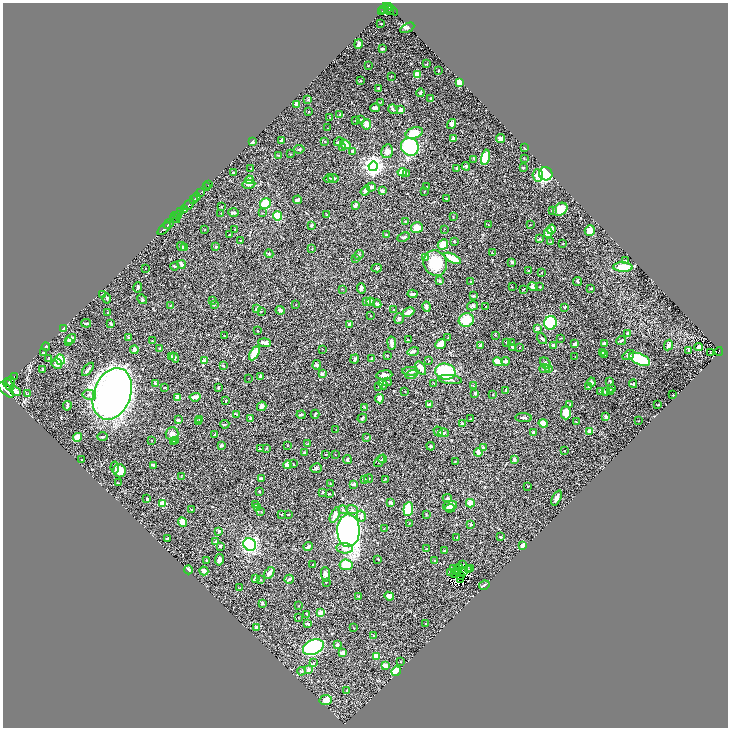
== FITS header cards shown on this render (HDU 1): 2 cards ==
NAXIS1  =                 1451
NAXIS2  =                 1451

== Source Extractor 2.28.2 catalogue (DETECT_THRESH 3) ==
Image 1451 x 1451 px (HDU 1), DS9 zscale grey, zoomed out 1/2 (1 PNG px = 2 x 2 image px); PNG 730 x 730 px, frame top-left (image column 2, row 1450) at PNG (3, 3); each listed source drawn as its Kron ellipse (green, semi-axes under 4 px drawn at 4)
Background 0.425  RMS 0.017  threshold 0.0503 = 3 sigma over >= 5 px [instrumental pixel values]
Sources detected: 466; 23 cannot appear on this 1/2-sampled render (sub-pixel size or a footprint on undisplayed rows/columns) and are neither listed nor drawn; the other 443 listed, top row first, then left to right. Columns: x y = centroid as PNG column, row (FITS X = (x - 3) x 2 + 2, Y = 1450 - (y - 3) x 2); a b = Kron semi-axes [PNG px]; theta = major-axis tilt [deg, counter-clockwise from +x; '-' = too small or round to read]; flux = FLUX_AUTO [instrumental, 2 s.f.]
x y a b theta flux
388 6 4 2 - 240
384 9 2 2 - 26
388 9 3 2 - 99
391 9 9 4 -35 160
390 11 2 1 - 47
381 12 4 2 - 130
381 24 3 2 - 1.8
407 28 7 4 29 4.5
359 44 5 3 - 10
382 49 3 2 - 3.3
427 64 2 2 - 1.7
368 66 2 1 - 1.6
438 71 2 2 - 2
417 75 3 3 - 59
391 76 2 2 - 1.1
361 81 3 2 - 1.8
459 82 4 3 - 51
378 88 3 3 - 2.1
420 93 4 2 - 6.2
431 98 3 2 - 5.3
308 100 3 3 - 2.7
380 103 3 2 - 1.1
296 104 4 3 - 19
375 108 5 3 - 13
393 109 5 3 - 5.8
401 110 3 3 - 13
309 111 3 2 - 1.1
340 115 4 3 - 6.5
330 117 2 2 - 1.2
360 119 3 2 - 1.9
355 121 3 2 - 1.7
366 124 5 5 - 18
452 124 5 4 - 9.9
328 128 3 1 - 0.9
414 133 9 5 18 56
454 138 3 3 - 16
500 139 5 3 - 12
282 140 3 2 - 9.8
252 142 4 3 - 9
325 142 2 2 - 1.9
339 142 5 2 - 4.9
345 144 6 4 -40 22
410 147 9 8 - 260
342 148 3 3 - 2.4
524 148 3 2 - 1.9
299 149 5 3 - 4.7
352 151 4 3 - 5.1
387 151 7 5 78 16
290 154 2 2 - 1.1
278 155 3 2 - 2.3
485 157 7 4 77 110
524 158 3 2 - 1.8
474 159 3 2 - 1.3
373 166 5 4 - 1700
466 166 4 3 - 3.9
251 168 3 1 - 1.5
457 168 4 2 - 2.6
523 168 2 2 - 4.6
402 172 4 4 - 31
233 173 2 2 - 3
407 173 3 3 - 3.4
546 174 7 6 - 270
538 175 6 5 - 23
334 178 5 2 - 3.4
329 179 5 3 - 5.4
249 180 4 4 - 14
249 184 6 3 9 6.8
208 185 2 1 - 8.5
206 186 2 1 - 34
371 187 5 4 - 9.8
427 187 2 2 - 1.8
365 191 5 3 - 10
382 191 4 3 - 7.7
424 191 3 2 - 1.1
200 193 3 1 - 130
196 197 4 2 - 480
446 199 3 2 - 3.1
193 200 2 2 - 160
297 200 4 3 - 5.8
265 204 6 5 - 110
189 205 6 2 45 900
356 205 3 2 - 10
221 206 2 2 - 1.3
560 209 8 6 34 34
184 210 4 3 - 370
552 211 3 3 - 2.9
181 212 3 1 - 230
234 212 5 3 - 3.9
262 213 3 2 - 1.6
221 214 2 2 - 1.3
178 215 4 2 - 380
326 215 3 2 - 2.1
278 216 4 4 - 79
175 217 6 2 -56 120
453 217 3 2 - 1.6
174 219 2 1 - 64
405 222 3 2 - 3
169 224 6 2 45 940
530 224 2 1 - 0.98
312 225 3 2 - 4.5
488 225 2 2 - 1.5
417 227 6 5 - 29
164 229 8 2 42 510
235 229 2 2 - 1.2
444 229 3 2 - 1.1
551 229 5 3 - 26
205 230 2 1 - 0.98
590 231 5 5 - 29
548 233 5 4 - 29
229 234 3 2 - 1.4
386 234 3 2 - 3.4
404 237 6 3 25 6.4
540 239 4 2 - 2
241 241 3 2 - 2.4
454 241 4 2 - 2.4
551 242 3 2 - 1.6
443 244 5 5 - 33
563 244 2 2 - 1.6
181 247 5 3 - 5.5
184 247 4 3 - 14
216 247 3 2 - 4.4
312 249 3 2 - 2
492 253 3 2 - 2.1
269 254 4 3 - 3.2
359 255 5 2 - 3.1
425 257 3 2 - 2.6
453 258 9 3 -27 51
356 259 3 3 - 4.4
625 260 3 3 - 2.1
512 262 3 3 - 4.6
435 263 13 11 -62 110
181 264 4 2 - 16
175 266 4 3 - 3.9
623 267 10 4 -2 66
145 268 2 1 - 1.4
376 268 5 3 - 3.2
529 270 3 2 - 2.2
542 272 2 2 - 1.8
440 281 3 3 - 3.6
471 281 3 2 - 1.3
578 281 4 3 - 4.5
138 287 5 3 - 4.8
512 287 3 2 - 1.5
533 287 5 3 - 8.6
540 287 2 2 - 3
361 288 5 3 - 11
342 289 2 2 - 1.3
591 289 3 2 - 2.3
523 290 4 2 - 2.9
103 294 3 3 - 2.8
413 294 5 3 - 8.5
473 296 4 2 - 4.7
107 299 5 3 - 5
142 299 5 2 - 2.6
212 300 3 2 - 2.1
366 301 3 3 - 14
370 302 4 3 - 4.6
296 304 3 2 - 1.5
377 304 4 3 - 5.6
170 305 3 2 - 1.4
214 305 2 2 - 3.4
472 306 6 4 16 6.5
486 306 2 2 - 1.1
427 307 5 3 - 9.1
564 307 3 2 - 2.4
256 309 3 2 - 9.8
280 310 4 3 - 6.5
393 310 2 2 - 3.1
261 312 3 2 - 1.3
408 312 6 3 25 25
108 313 2 1 - 1.8
370 316 2 2 - 0.99
399 319 5 4 - 8.2
466 320 7 6 - 61
86 323 5 2 - 3.7
550 323 7 6 - 300
110 324 4 2 - 4
350 325 3 3 - 7.5
537 328 3 3 - 10
63 329 3 2 - 8.5
258 331 3 2 - 1.3
627 333 2 2 - 3.2
224 335 2 1 - 0.84
495 335 2 2 - 1.1
129 337 4 3 - 4.5
448 338 3 2 - 2.7
561 338 2 2 - 1.4
71 339 5 3 - 12
542 339 6 2 -53 4.7
408 340 3 2 - 1.1
621 340 5 2 - 6.2
69 341 4 3 - 12
153 341 2 2 - 2
506 342 4 1 - 1
265 343 6 3 -6 14
392 343 6 2 -82 18
512 343 3 2 - 1.2
441 344 6 4 39 36
575 344 4 3 - 8.9
605 344 4 3 - 10
480 345 3 2 - 4
668 345 5 3 - 13
554 346 3 2 - 14
46 347 4 2 - 2.2
513 347 4 3 - 7.8
699 347 4 3 - 14
520 348 2 1 - 0.93
160 349 3 2 - 2.8
322 349 2 1 - 1.4
134 350 4 3 - 9.1
413 351 6 3 18 8
689 351 4 2 - 7.5
719 351 4 2 - 75
602 352 2 2 - 1.9
43 353 3 2 - 3
254 353 8 3 58 62
711 353 3 1 - 4.6
605 354 2 2 - 3.1
387 355 3 2 - 1.9
628 355 6 4 35 7.3
171 356 3 3 - 3.6
174 357 5 3 - 4
575 357 2 2 - 0.87
49 359 3 2 - 1.9
355 359 4 3 - 6.1
372 359 3 3 - 8.5
640 359 11 5 -23 240
60 360 5 4 - 65
204 361 2 2 - 37
429 361 2 2 - 1.4
506 361 4 3 - 6.4
498 362 5 3 - 27
545 363 6 4 -50 8.3
57 364 5 5 - 13
317 365 5 4 - 4.3
223 366 3 2 - 3.7
421 368 7 4 -59 15
544 368 5 3 - 3.5
549 368 2 2 - 15
88 369 8 3 49 8.4
43 370 3 2 - 3.8
410 371 8 3 -3 14
445 372 10 8 -13 180
322 374 4 3 - 8.6
384 375 8 4 6 15
412 375 6 3 17 5.1
14 376 3 1 - 87
260 376 4 2 - 4.4
249 378 2 1 - 0.96
450 380 12 4 -5 12
11 381 5 3 - 1200
610 381 3 2 - 3.8
387 382 4 3 - 3.2
591 382 4 3 - 6.8
434 383 2 2 - 1.4
155 384 3 2 - 5.1
383 384 5 4 - 8.9
633 384 4 3 - 4.4
8 385 7 3 -54 1100
473 386 3 3 - 2.3
589 386 3 2 - 2.8
218 387 4 2 - 3.9
379 387 3 2 - 1.8
165 388 3 2 - 2.1
612 389 4 2 - 2.5
6 390 10 5 -44 2300
506 390 3 3 - 2.6
15 391 5 3 - 20
405 391 2 1 - 0.75
600 391 3 3 - 1.8
610 391 3 2 - 2
605 392 3 3 - 4.5
475 393 3 2 - 7.7
28 394 3 2 - 1.3
112 394 27 18 69 2500
89 395 7 5 -9 9.7
492 395 2 2 - 1.4
673 395 2 1 - 1.3
178 397 3 3 - 20
195 397 6 3 7 22
379 399 4 3 - 15
226 401 2 2 - 1.7
570 404 3 2 - 1.7
429 405 3 3 - 11
658 405 3 2 - 3.1
67 406 5 2 - 6.5
262 406 5 4 - 12
364 407 3 2 - 2
566 413 6 5 - 44
237 414 4 2 - 2.2
315 414 4 2 - 3.4
301 415 4 2 - 4.4
606 417 3 3 - 13
362 418 5 3 - 4.8
523 418 8 2 -2 6.9
200 419 3 3 - 2
251 419 4 3 - 4.6
470 419 3 2 - 2.5
178 420 4 2 - 8.4
199 421 3 3 - 2.2
639 421 2 1 - 0.76
576 422 2 2 - 1.4
543 423 4 3 - 35
225 424 4 2 - 2.1
462 424 2 2 - 32
336 430 3 2 - 1
590 431 4 3 - 17
438 432 5 3 - 5.5
443 433 5 3 - 4.2
533 433 4 3 - 9.6
172 434 7 6 - 13
215 434 4 2 - 3
77 437 4 4 - 28
103 437 5 2 - 4.3
366 438 3 2 - 1.8
151 440 2 1 - 0.92
176 440 4 3 - 3.1
174 442 4 3 - 3.5
308 444 2 2 - 1.6
221 445 3 2 - 5.2
288 446 2 2 - 1.5
431 446 4 3 - 3.9
267 448 3 2 - 1.9
483 448 4 3 - 6.9
260 449 3 2 - 1.7
564 451 2 2 - 1.1
304 452 3 3 - 3.2
478 452 4 4 - 15
326 454 3 2 - 1.8
335 454 2 1 - 0.8
347 459 4 3 - 3.8
383 459 4 3 - 4.6
514 459 3 2 - 10
82 460 2 2 - 1.8
380 461 7 2 53 4.1
455 461 2 2 - 2
293 464 2 2 - 1.3
154 465 4 2 - 5.7
288 465 4 3 - 23
115 468 6 3 -82 4.3
316 468 5 5 - 6.6
120 471 6 6 - 41
181 477 3 2 - 2
262 478 4 2 - 8.9
369 478 4 2 - 2.3
385 479 4 2 - 1.9
364 480 3 2 - 2
118 483 2 2 - 2
330 484 3 2 - 1.5
353 484 3 2 - 9.3
528 486 2 2 - 1.3
259 491 3 2 - 2.6
323 492 3 2 - 2.5
329 493 2 2 - 1.4
447 498 5 3 - 5.7
557 498 8 3 65 14
147 499 3 3 - 3.3
391 503 3 3 - 6.6
470 503 4 3 - 36
162 504 4 4 - 60
256 505 4 2 - 2.2
450 506 7 5 12 24
258 508 3 2 - 1.6
450 508 5 2 - 5.7
192 509 3 2 - 2.1
352 509 6 4 -21 7.8
408 509 7 5 84 89
343 510 5 3 - 4.3
261 511 2 1 - 0.96
282 514 2 2 - 2.1
288 514 2 1 - 2
335 515 8 4 64 13
426 515 3 2 - 1.3
361 516 5 4 - 11
182 522 5 4 - 23
409 523 2 2 - 1.3
471 524 2 2 - 6.5
384 529 2 2 - 1.3
219 531 4 3 - 5.5
348 531 16 11 -89 1200
457 537 3 2 - 2.6
501 537 2 2 - 4.4
167 539 3 2 - 2.7
216 542 3 2 - 4.5
250 544 7 6 - 240
523 545 4 3 - 22
220 546 3 3 - 4.8
308 547 4 2 - 10
345 548 8 5 -5 24
426 549 3 2 - 2.1
445 551 3 3 - 4.4
378 559 2 1 - 2.1
207 560 2 2 - 2.9
219 560 6 4 79 11
435 561 3 2 - 2.4
313 565 2 2 - 3.1
346 565 6 5 - 88
462 565 2 1 - 2
454 568 2 1 - 0.26
459 568 3 2 - 0.066
470 568 2 1 - 1.8
457 569 2 1 - 1.2
468 569 2 1 - 1.8
189 570 4 3 - 12
204 571 4 3 - 15
457 571 2 1 - 0.93
464 572 2 1 - 0.45
269 573 7 4 55 12
450 573 2 1 - 1.8
454 573 2 1 - 1.9
325 574 7 4 -84 13
460 575 2 1 - 0.52
255 578 3 2 - 7.4
289 579 4 3 - 7.7
461 579 2 1 - 0.55
260 580 3 2 - 3.1
326 582 2 1 - 1.9
484 585 5 2 - 9.2
240 588 2 2 - 2.4
358 596 4 2 - 2.8
389 596 5 3 - 16
263 603 3 2 - 4.2
299 606 2 2 - 1.3
321 613 3 2 - 25
307 614 4 2 - 3.1
298 617 2 1 - 0.71
426 623 3 2 - 1.5
308 624 4 3 - 4.7
256 627 3 3 - 7.7
353 628 2 1 - 1.2
374 635 2 2 - 4.5
337 645 4 3 - 3.8
313 647 11 7 23 640
343 653 4 3 - 15
376 656 3 2 - 74
400 661 2 2 - 1.7
314 663 3 3 - 2.6
385 665 3 3 - 24
308 670 3 3 - 14
301 671 4 3 - 4.6
396 671 5 4 - 46
347 691 3 2 - 6.9
326 700 6 5 - 26
At the frame edge (FLAGS 8, measured only in part): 1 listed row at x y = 6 390
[23 sub-pixel or undisplayed-footprint detections neither listed nor drawn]